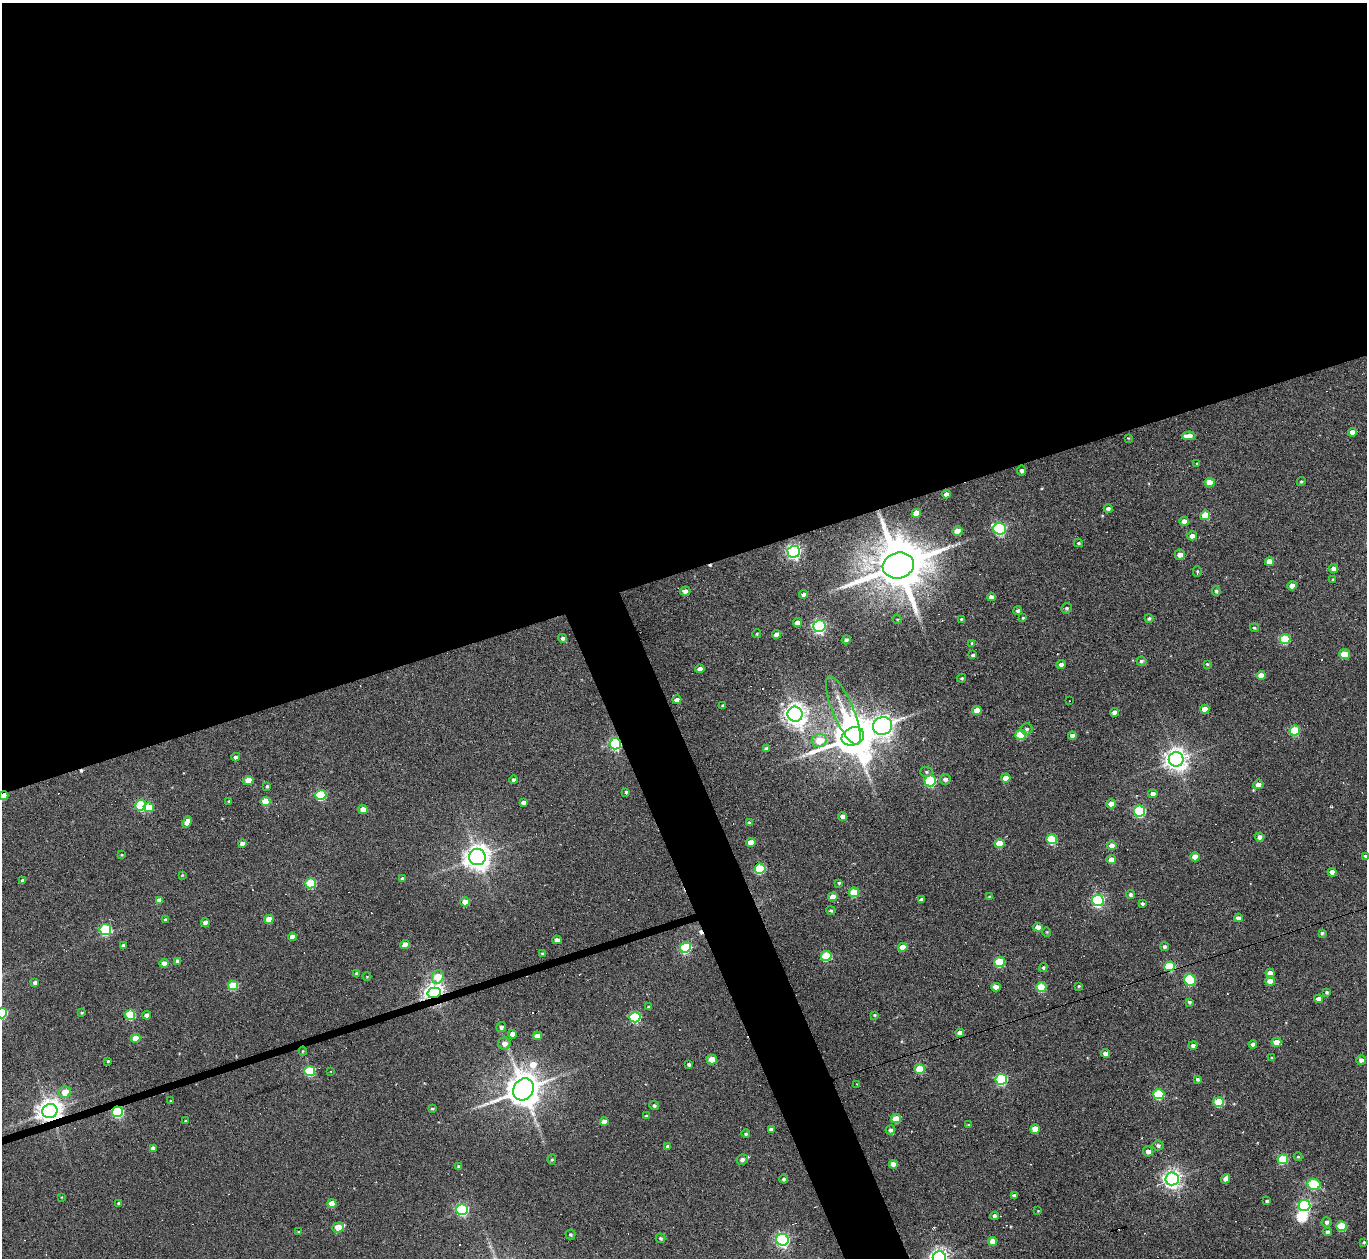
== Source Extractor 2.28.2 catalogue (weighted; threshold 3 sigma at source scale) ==
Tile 2 of 4 x 4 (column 2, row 1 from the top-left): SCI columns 1366-2730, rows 3917-5172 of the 5461 x 5447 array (HDU 1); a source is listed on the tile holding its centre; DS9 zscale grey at full resolution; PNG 1369 x 1260 px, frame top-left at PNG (2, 3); each listed source drawn as its Kron ellipse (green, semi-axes under 4 px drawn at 4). Shown black and unused: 48% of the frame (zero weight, under 3 of 6 exposures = <1% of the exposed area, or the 3 px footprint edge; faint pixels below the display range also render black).
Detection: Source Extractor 2.28.2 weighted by HDU 2 'WHT'; one run over the whole footprint, this tile lists its part. Background 0.165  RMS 0.0096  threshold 0.0391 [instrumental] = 3 sigma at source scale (4.09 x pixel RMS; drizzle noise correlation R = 1.36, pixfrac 0.8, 0.05/0.05 arcsec/px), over >= 5 px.
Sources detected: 259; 2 inside a brighter object's white glare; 17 cosmic-ray / hot-pixel residue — neither listed nor drawn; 1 inside a brighter listed object's ellipse — not listed separately; the other 239 listed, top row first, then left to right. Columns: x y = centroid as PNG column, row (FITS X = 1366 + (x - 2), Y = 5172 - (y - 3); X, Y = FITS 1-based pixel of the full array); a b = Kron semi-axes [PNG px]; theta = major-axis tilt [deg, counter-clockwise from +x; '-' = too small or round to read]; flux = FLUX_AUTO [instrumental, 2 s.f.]
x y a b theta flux
1352 432 4 4 - 6.5
1189 436 6 4 2 9.6
1128 438 4 4 - 0.82
1197 464 4 3 - 0.74
1022 471 5 4 - 2.5
1210 482 5 4 - 13
1301 482 4 4 - 1.1
946 494 4 4 - 5.3
1108 509 4 4 - 2.7
916 513 5 4 - 12
1205 515 5 4 - 23
1184 521 4 4 - 6.3
1000 529 6 6 - 130
958 531 5 4 - 16
1192 536 5 4 - 6
1078 543 4 4 - 1.2
794 552 6 6 - 240
1180 555 5 5 - 5.9
1270 562 4 4 - 9.8
898 565 16 13 15 6300
1333 569 4 4 - 3.7
1197 571 5 4 - 1.1
1333 579 4 3 - 0.9
1292 586 4 4 - 8.3
685 591 5 4 - 3.8
1216 591 4 4 - 1.8
804 594 4 4 - 3.2
991 597 4 4 - 4.2
1067 608 5 5 - 1.4
1018 611 4 4 - 2.3
1023 618 4 3 - 1.2
897 619 5 4 - 0.91
961 619 3 2 - 0.95
1149 619 4 3 - 1.9
797 622 4 4 - 6.2
819 626 6 6 - 170
1254 628 4 3 - 1.3
757 634 4 4 - 0.92
777 634 4 4 - 5.2
563 638 4 4 - 2.6
1285 639 5 5 - 43
846 640 4 4 - 2.7
972 643 4 4 - 1.1
1344 654 5 4 - 17
973 655 4 3 - 2.4
1141 661 5 4 - 2
1061 664 5 4 - 3.4
1207 664 3 3 - 1
700 669 4 4 - 4.7
1261 675 4 4 - 9.1
962 678 4 3 - 1.3
677 700 4 4 - 4.3
1069 701 2 2 - 0.5
723 706 3 3 - 1.7
1205 709 4 4 - 9.8
843 710 37 10 -67 23
977 710 5 4 - 13
1115 712 4 4 - 6.6
795 714 7 7 - 680
882 726 10 8 23 440
1027 729 6 5 - 2
1295 730 5 5 - 40
1021 735 5 5 - 35
853 736 11 8 21 3200
1072 736 4 4 - 5.2
819 741 7 6 - 16
615 744 5 5 - 140
766 749 4 4 - 3.2
236 757 4 4 - 3.3
1176 759 7 7 - 700
926 772 6 5 - 1.6
1006 778 4 4 - 10
945 779 5 5 - 3.5
514 780 4 4 - 2.5
248 781 5 4 - 20
930 781 6 5 - 81
1258 784 5 5 - 5.8
267 786 4 3 - 1.3
626 792 4 3 - 1.5
1153 794 4 4 - 4.6
321 795 5 5 - 64
4 796 5 4 - 18
229 801 4 3 - 0.71
265 801 5 4 - 19
523 802 4 3 - 3.1
1111 804 5 4 - 12
141 805 5 5 - 63
149 807 5 5 - 15
363 809 5 4 - 9.7
1139 811 5 5 - 97
843 817 4 4 - 5.8
187 822 6 4 67 6.5
750 823 4 4 - 2.8
1260 837 5 4 - 3.6
1052 839 5 5 - 44
751 842 5 4 - 10
999 843 5 4 - 24
242 844 4 4 - 7.6
1112 845 5 4 - 5.7
122 855 4 3 - 0.99
1366 856 3 3 - 2.1
477 857 8 8 - 860
1195 857 4 4 - 8.6
1111 860 4 4 - 6.2
760 869 5 5 - 49
1332 872 4 4 - 7.2
182 875 3 3 - 0.67
402 879 4 3 - 1.6
23 880 4 3 - 3
311 883 5 5 - 48
839 883 4 4 - 1.2
854 892 5 4 - 29
1131 894 4 4 - 2.1
833 897 4 4 - 9.5
989 897 3 3 - 0.77
922 899 4 3 - 2.3
159 900 4 4 - 3.7
1098 900 6 5 - 150
465 902 4 4 - 11
1142 904 3 3 - 1.8
831 910 5 4 - 1.2
1238 918 4 4 - 4.6
269 919 5 4 - 11
165 920 4 3 - 1.4
205 923 4 4 - 5.6
1038 927 4 4 - 9
105 929 6 5 - 77
1047 932 4 4 - 0.91
1322 933 4 3 - 1.6
292 937 4 4 - 5.1
557 940 4 4 - 5.5
123 945 4 3 - 1.7
405 945 4 4 - 10
903 947 5 4 - 12
1165 947 4 4 - 2.1
685 948 5 5 - 79
542 953 3 2 - 1
826 956 5 5 - 47
177 961 4 4 - 3.1
999 962 5 5 - 34
164 963 4 4 - 5.9
1170 966 5 5 - 50
1043 967 5 3 - 1.4
1270 973 4 4 - 5.6
357 974 4 3 - 2.7
367 976 4 3 - 0.62
438 977 7 5 68 27
1190 980 6 5 - 49
1270 981 5 4 - 8.3
35 983 4 4 - 2.8
233 985 5 4 - 35
1079 986 3 3 - 0.89
996 987 5 4 - 4.9
1041 987 5 5 - 34
1327 992 4 3 - 1.4
434 993 6 5 - 510
1319 999 4 4 - 6.1
1189 1002 3 3 - 1.6
649 1007 3 3 - 1.8
82 1012 3 3 - 0.98
2 1013 5 5 - 74
130 1015 5 5 - 43
147 1015 4 4 - 4.1
874 1015 4 3 - 1
635 1017 5 5 - 83
501 1027 5 5 - 2.9
960 1033 4 4 - 5.2
512 1034 4 4 - 5.2
537 1036 4 4 - 7.9
135 1038 5 4 - 17
1277 1042 5 4 - 14
504 1044 6 6 - 5.8
1253 1044 4 4 - 2.8
1193 1045 4 4 - 2.6
303 1051 4 4 - 1
1106 1053 4 4 - 6.6
1272 1058 4 3 - 0.99
712 1060 5 5 - 15
1361 1060 4 4 - 3.8
108 1061 3 3 - 0.99
689 1064 3 3 - 1.9
920 1069 5 5 - 28
310 1071 5 5 - 47
331 1071 3 3 - 0.69
1001 1079 6 5 - 100
1197 1079 4 4 - 1.8
857 1084 2 2 - 0.52
523 1089 11 10 - 2200
65 1092 6 6 - 14
1159 1094 5 5 - 52
170 1101 3 3 - 0.72
1219 1102 5 5 - 33
654 1105 5 4 - 1.8
432 1109 3 3 - 1.1
50 1111 7 7 - 860
117 1112 5 5 - 100
646 1116 4 3 - 1
896 1119 5 4 - 17
185 1121 3 3 - 0.72
604 1122 4 4 - 7.4
968 1125 4 4 - 0.72
771 1129 4 4 - 3.2
1035 1129 5 4 - 16
890 1130 5 4 - 2.3
746 1134 4 4 - 1.7
1158 1145 5 5 - 2.3
668 1146 4 4 - 2.7
153 1148 4 4 - 5
1148 1151 5 5 - 5.1
1298 1157 4 4 - 0.87
552 1159 5 4 - 1.4
1283 1159 5 5 - 45
742 1160 6 5 - 3.5
893 1164 4 3 - 4.5
459 1167 4 3 - 2.2
783 1179 4 4 - 1.8
1172 1179 6 6 - 400
1226 1179 5 4 - 5.1
1314 1184 6 5 - 48
1014 1196 4 4 - 2.6
61 1197 4 2 - 0.59
1267 1201 3 3 - 1.6
119 1203 4 3 - 1.3
332 1204 4 4 - 12
1304 1206 6 5 - 150
462 1209 6 5 - 110
1038 1211 3 3 - 0.57
994 1216 4 4 - 2.1
1326 1222 5 5 - 2.5
1341 1226 5 5 - 35
338 1227 6 5 - 19
299 1232 4 4 - 0.83
1327 1232 4 4 - 2.6
570 1234 5 5 - 1.3
661 1238 5 4 - 1.8
782 1240 6 6 - 190
993 1241 4 4 - 9.7
1364 1242 3 3 - 0.97
939 1258 6 6 - 410
Overlapping masked pixels (flux is a lower limit): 9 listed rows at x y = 898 565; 853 736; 615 744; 4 796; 760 869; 1170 966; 434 993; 50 1111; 117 1112
Isophote crosses this tile's border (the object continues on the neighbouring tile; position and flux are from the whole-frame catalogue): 4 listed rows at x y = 4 796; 1366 856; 2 1013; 939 1258